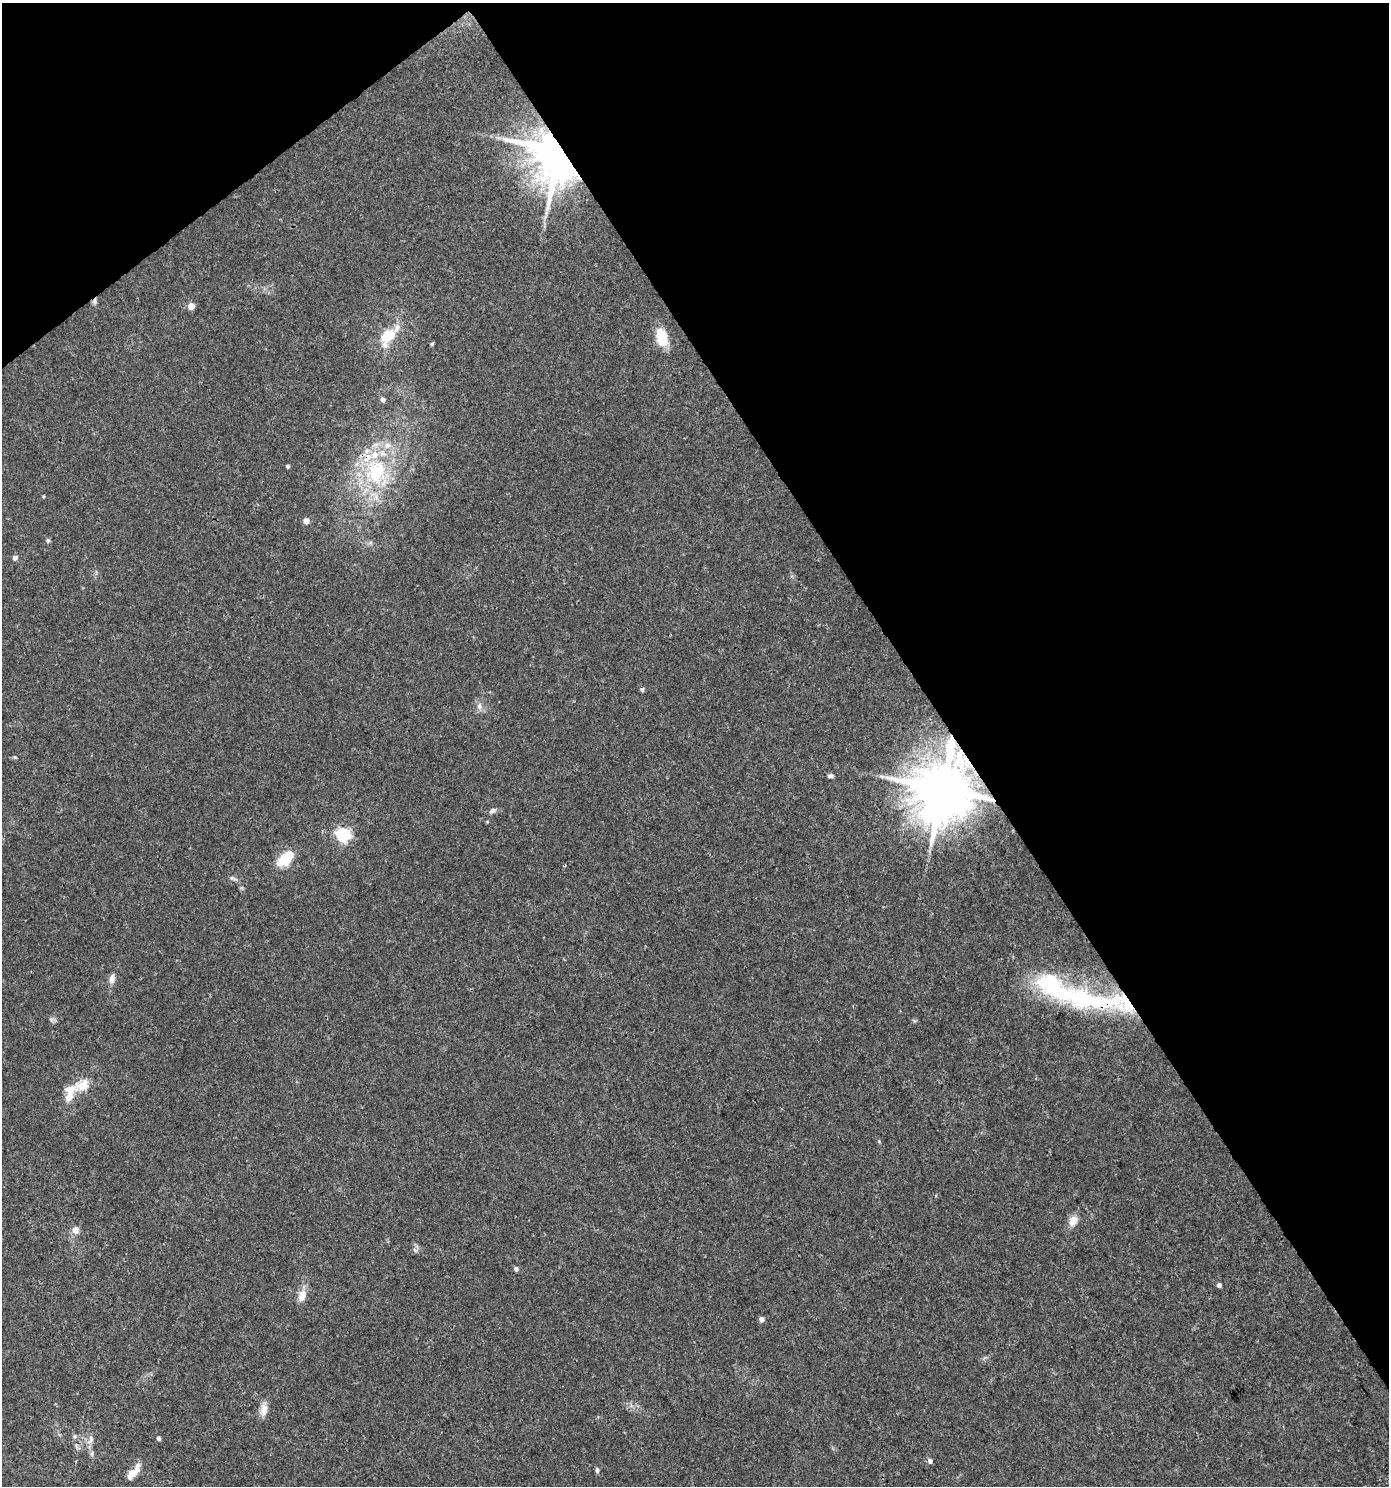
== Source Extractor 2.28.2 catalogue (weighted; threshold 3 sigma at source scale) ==
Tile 3 of 4 x 4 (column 3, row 1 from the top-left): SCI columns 2966-4352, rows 4454-5937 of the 5869 x 5943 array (HDU 1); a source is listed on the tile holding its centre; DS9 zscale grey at full resolution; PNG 1391 x 1488 px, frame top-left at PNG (2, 3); no overlay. Shown black and unused: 35% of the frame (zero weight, under 3 of 4 exposures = <1% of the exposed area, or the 3 px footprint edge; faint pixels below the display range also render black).
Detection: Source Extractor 2.28.2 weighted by HDU 2 'WHT'; one run over the whole footprint, this tile lists its part. Background 0.0333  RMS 0.0033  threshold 0.015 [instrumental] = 3 sigma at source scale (4.5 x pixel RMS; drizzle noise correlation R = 1.50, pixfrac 1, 0.0396/0.0396 arcsec/px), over >= 5 px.
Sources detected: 47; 1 cosmic-ray / hot-pixel residue — not listed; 7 inside a brighter listed object's ellipse — not listed separately; the other 39 listed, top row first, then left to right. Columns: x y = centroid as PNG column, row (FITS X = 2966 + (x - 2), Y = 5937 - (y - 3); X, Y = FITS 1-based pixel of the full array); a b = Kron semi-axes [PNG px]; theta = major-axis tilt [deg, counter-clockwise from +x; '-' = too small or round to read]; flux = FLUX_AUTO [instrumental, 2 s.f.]
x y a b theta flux
558 151 13 11 -79 2000
191 306 5 5 - 4.6
388 336 27 15 58 10
662 337 21 12 -77 7.5
432 344 4 4 - 0.47
383 399 6 5 - 1.2
288 466 4 4 - 0.55
376 471 37 29 86 28
306 521 5 5 - 2.7
48 540 6 5 - 0.63
15 558 6 5 - 1.1
642 690 6 5 - 0.52
479 706 9 7 -80 1.6
15 757 5 5 - 0.4
831 776 8 5 -1 0.92
882 776 9 4 -9 0.88
942 789 16 14 -88 2400
492 811 10 6 32 0.93
343 835 7 6 - 51
285 859 23 12 38 8.1
233 878 11 5 -18 0.89
112 979 12 7 79 1.8
1087 1000 90 24 -10 46
51 1019 7 5 -46 0.73
83 1085 22 13 22 6
1073 1221 13 9 67 3.2
75 1230 9 9 - 1.9
415 1250 7 4 -20 0.63
516 1269 6 5 - 0.91
1219 1285 5 5 - 0.89
302 1295 14 9 72 3.5
761 1319 5 5 - 1.5
264 1409 19 9 85 2.8
159 1438 5 4 - 0.78
90 1440 14 7 63 1.8
92 1453 6 4 72 0.59
930 1461 6 5 - 1.1
597 1470 7 4 -77 0.7
132 1474 18 8 49 4.6
Overlapping masked pixels (flux is a lower limit): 4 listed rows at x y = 558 151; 376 471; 942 789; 1087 1000